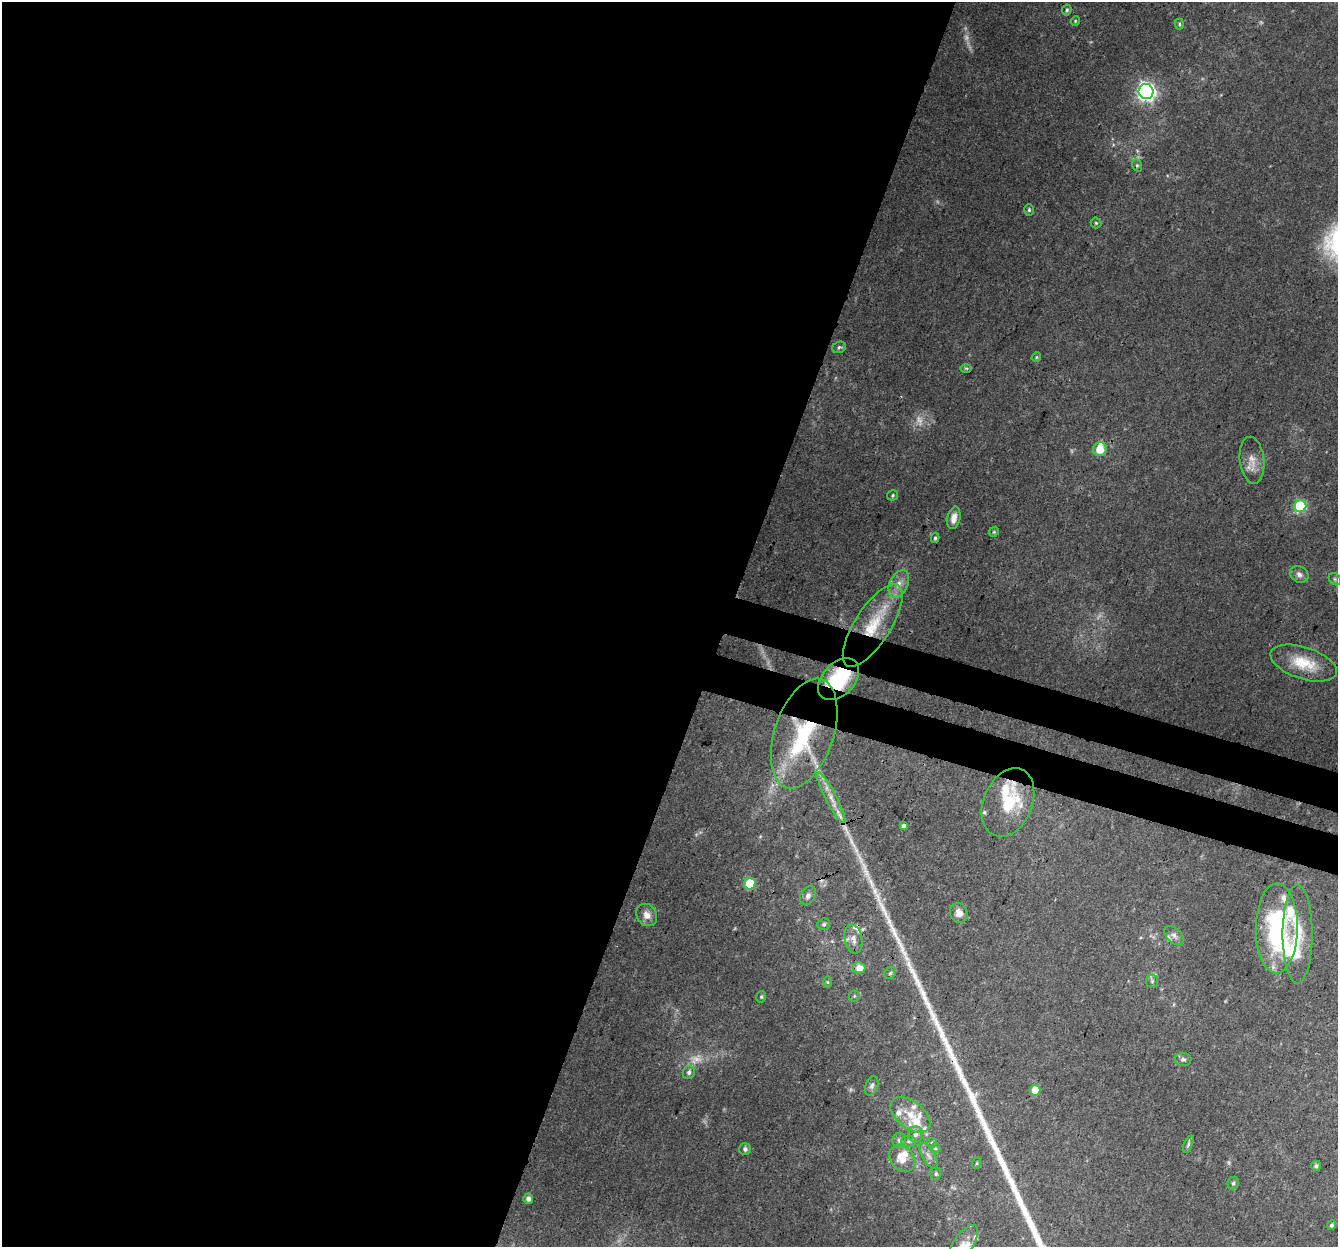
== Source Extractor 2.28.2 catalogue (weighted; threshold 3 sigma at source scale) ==
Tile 5 of 4 x 4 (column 1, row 2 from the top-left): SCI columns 21-1356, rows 2763-4007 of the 5396 x 5587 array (HDU 1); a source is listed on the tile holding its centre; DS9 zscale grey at full resolution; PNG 1340 x 1249 px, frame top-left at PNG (2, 2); each listed source drawn as its Kron ellipse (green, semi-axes under 4 px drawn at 4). Shown black and unused: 57% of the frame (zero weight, under 3 of 4 exposures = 5% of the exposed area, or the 3 px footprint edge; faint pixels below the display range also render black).
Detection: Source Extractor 2.28.2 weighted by HDU 2 'WHT'; one run over the whole footprint, this tile lists its part. Background 0.0834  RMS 0.0054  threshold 0.0242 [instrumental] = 3 sigma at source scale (4.5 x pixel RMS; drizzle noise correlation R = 1.50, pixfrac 1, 0.0396/0.0396 arcsec/px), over >= 5 px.
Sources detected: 92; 9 too faint to see at this stretch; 1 inside a brighter object's white glare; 1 cosmic-ray / hot-pixel residue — neither listed nor drawn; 18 inside a brighter listed object's ellipse — not listed separately; the other 63 listed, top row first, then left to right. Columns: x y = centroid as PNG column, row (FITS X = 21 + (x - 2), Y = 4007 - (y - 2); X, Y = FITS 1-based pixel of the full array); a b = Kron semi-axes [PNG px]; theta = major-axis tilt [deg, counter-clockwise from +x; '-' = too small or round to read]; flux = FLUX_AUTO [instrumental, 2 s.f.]
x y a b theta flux
1067 10 6 4 78 1.1
1075 21 5 4 - 0.66
1179 24 5 4 - 0.81
1146 92 8 7 - 200
1137 165 6 5 - 0.93
1029 210 6 4 89 0.97
1096 223 5 5 - 0.82
839 347 7 5 22 1.1
1036 357 5 4 - 0.68
966 368 6 4 0 0.66
1100 449 7 6 - 10
1252 460 23 12 -84 6.6
893 495 5 5 - 0.79
1300 506 6 6 - 55
954 518 11 6 77 4.9
994 532 5 4 - 0.74
935 538 5 4 - 0.98
1299 574 10 8 -30 2.5
1335 579 7 5 -47 1.1
899 584 15 9 66 5.4
873 626 47 18 57 32
1304 663 34 16 -18 16
838 679 24 16 46 33
804 733 57 29 72 58
831 798 28 5 -62 6.6
1008 802 36 24 67 27
904 825 4 3 - 3.9
750 884 6 5 - 21
808 896 10 7 57 2.5
959 913 10 8 -71 3.9
647 915 12 10 -55 4.6
824 924 6 5 - 1
1277 928 45 21 89 68
1297 934 49 15 90 22
1174 936 11 7 -43 2.5
853 939 15 8 -79 4.6
859 968 6 5 - 6.5
890 973 6 5 - 0.99
1152 981 6 6 - 1.3
827 982 6 4 -88 0.65
854 996 5 5 - 0.86
761 997 6 4 77 0.83
1183 1059 8 6 -2 1.5
689 1072 6 6 - 1.7
872 1086 10 6 72 1.9
1035 1090 5 5 - 9.3
910 1115 23 13 -38 12
916 1134 7 7 - 2.5
899 1140 7 6 - 1.8
908 1141 7 5 -1 1.2
932 1143 5 5 - 0.73
1188 1144 9 4 67 1.1
935 1148 5 4 - 0.77
745 1149 6 6 - 1.4
929 1156 14 6 -60 3.1
902 1159 15 11 -45 8
977 1163 6 3 71 0.57
1316 1166 5 5 - 1.3
936 1174 6 5 - 1
1233 1183 6 5 - 1.2
528 1199 5 5 - 2.2
1331 1225 5 4 - 1
963 1244 22 9 56 6.1
Overlapping masked pixels (flux is a lower limit): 4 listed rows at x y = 873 626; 838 679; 804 733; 1008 802
Isophote crosses this tile's border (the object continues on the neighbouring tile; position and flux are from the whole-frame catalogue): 1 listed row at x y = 963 1244
Unlisted compact peaks at least as high as the median listed source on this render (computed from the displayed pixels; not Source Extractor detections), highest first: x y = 923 993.